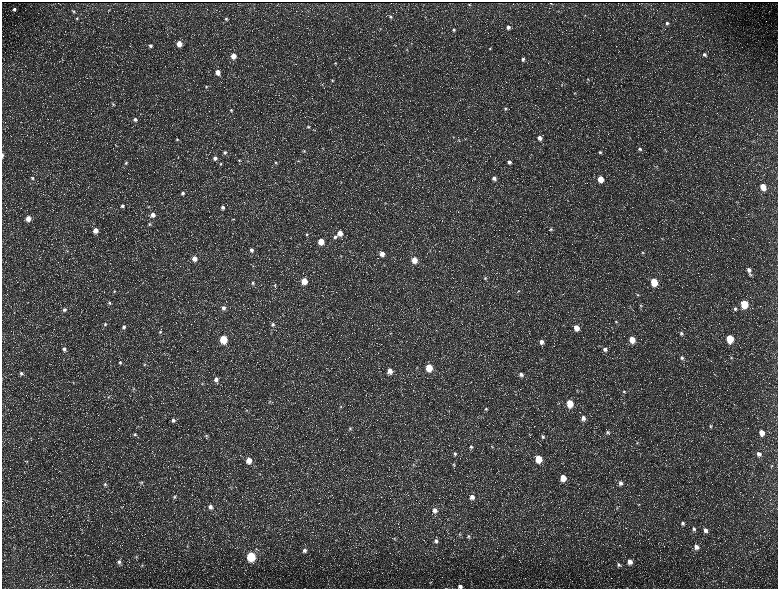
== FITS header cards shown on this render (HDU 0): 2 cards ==
NAXIS1  =                 1552 / length of data axis 1
NAXIS2  =                 1173 / length of data axis 2

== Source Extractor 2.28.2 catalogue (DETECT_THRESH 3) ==
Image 1552 x 1173 px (HDU 0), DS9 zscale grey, zoomed out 1/2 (1 PNG px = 2 x 2 image px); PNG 780 x 591 px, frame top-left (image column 1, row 1173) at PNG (2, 2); no overlay
Background 216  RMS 9.7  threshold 29.2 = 3 sigma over >= 5 px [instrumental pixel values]
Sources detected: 229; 38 cannot appear on this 1/2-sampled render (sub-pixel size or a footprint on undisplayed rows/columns) and are not listed; the other 191 listed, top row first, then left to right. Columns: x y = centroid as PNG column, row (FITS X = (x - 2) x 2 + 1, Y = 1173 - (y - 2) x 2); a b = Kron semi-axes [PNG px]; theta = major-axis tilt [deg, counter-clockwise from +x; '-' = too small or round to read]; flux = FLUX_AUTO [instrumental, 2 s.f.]
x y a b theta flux
551 3 2 1 - 1100
469 5 2 2 - 1500
14 9 4 3 - 4200
109 10 4 2 - 1500
74 11 4 4 - 2400
585 15 4 3 - 1300
390 17 4 4 - 3200
77 18 5 4 - 2800
226 19 4 3 - 3000
667 23 4 4 - 4000
508 27 5 5 - 7000
380 28 3 2 - 1000
454 30 4 4 - 3500
411 43 4 3 - 1300
179 44 4 4 - 23000
150 46 4 4 - 4900
490 48 4 4 - 2700
407 50 4 3 - 1800
704 54 5 4 - 5100
233 56 4 4 - 22000
349 58 3 2 - 880
523 59 4 4 - 5000
335 63 4 3 - 1800
13 64 3 2 - 1200
218 72 4 4 - 15000
588 79 4 3 - 1800
332 80 4 3 - 2000
562 84 4 3 - 1700
206 87 4 4 - 2500
575 93 4 3 - 2000
113 104 6 4 -59 3600
505 109 5 5 - 4000
231 110 4 4 - 2800
135 119 5 5 - 6700
308 127 5 4 - 2700
314 130 3 2 - 980
587 136 3 3 - 1100
539 138 5 5 - 11000
177 139 5 4 - 3200
458 139 3 2 - 1300
116 145 3 3 - 1300
640 149 5 4 - 4800
665 150 3 3 - 1600
304 151 4 4 - 2300
225 152 5 5 - 4700
600 152 5 4 - 3700
2 155 5 2 - 3300
215 158 5 5 - 6300
239 160 4 3 - 1800
247 160 3 2 - 990
298 161 4 3 - 1900
509 162 5 5 - 6300
126 163 4 4 - 2800
275 163 4 4 - 2400
221 164 4 4 - 2400
657 166 4 3 - 1900
32 178 4 4 - 2800
494 178 5 4 - 8900
600 179 5 4 - 33000
763 187 5 4 - 36000
183 193 5 4 - 4900
737 202 3 2 - 1000
122 206 4 4 - 4400
149 207 3 2 - 1300
222 207 5 5 - 6700
153 215 5 5 - 13000
28 218 5 4 - 21000
233 219 5 3 - 2100
149 224 4 4 - 2500
551 229 5 5 - 3900
95 230 5 4 - 18000
340 233 5 4 - 20000
307 234 4 4 - 3100
335 237 5 5 - 5100
321 241 5 4 - 32000
251 250 5 5 - 7400
67 251 3 3 - 1500
643 253 5 4 - 3000
382 254 5 5 - 16000
341 256 4 3 - 1700
194 259 5 5 - 16000
414 260 5 4 - 29000
384 265 4 3 - 1600
253 266 3 2 - 1300
749 270 8 4 -73 9800
485 278 5 4 - 3300
304 281 5 4 - 41000
654 282 5 4 - 66000
253 283 4 4 - 3300
275 285 5 4 - 2500
494 287 3 2 - 830
114 291 4 4 - 2200
518 291 4 4 - 2100
638 294 4 4 - 2200
109 303 4 4 - 2900
744 304 5 4 - 90000
641 306 4 4 - 2300
223 308 5 5 - 7300
735 309 5 5 - 4400
64 310 5 5 - 4900
616 322 5 4 - 2700
105 324 5 4 - 3600
273 324 6 5 - 5600
124 327 5 5 - 5800
576 328 5 4 - 23000
160 332 5 4 - 3000
391 333 4 2 - 1500
681 333 5 4 - 3800
223 339 5 4 - 93000
730 339 5 4 - 75000
632 340 5 4 - 31000
541 342 5 4 - 10000
64 349 5 5 - 6100
605 349 6 5 - 7700
682 358 5 5 - 5600
731 358 5 4 - 2800
120 362 5 4 - 3800
144 364 5 3 - 2400
429 367 5 4 - 63000
417 368 4 3 - 2200
390 371 6 5 - 16000
21 373 5 5 - 5000
521 374 5 5 - 7600
216 379 6 5 - 9700
73 383 5 2 - 1100
202 384 5 3 - 2400
133 388 5 4 - 2500
577 391 5 2 - 1700
624 391 5 5 - 3900
108 397 4 3 - 1400
270 402 5 4 - 2800
570 403 5 4 - 52000
624 403 4 3 - 1600
340 407 5 4 - 3500
486 409 4 4 - 2800
246 410 4 4 - 2200
583 418 6 5 - 11000
173 420 5 5 - 6600
711 426 6 5 - 4000
350 428 5 4 - 3300
594 431 4 2 - 1300
608 432 5 5 - 4200
762 433 5 4 - 21000
135 434 4 4 - 3200
206 436 6 4 -83 3300
543 437 5 5 - 4000
31 438 5 3 - 1900
637 442 6 4 -81 2900
471 447 6 5 - 5200
492 447 5 3 - 2000
455 454 5 5 - 4900
759 454 6 5 - 8800
539 459 5 4 - 52000
249 460 6 5 - 24000
26 461 5 3 - 2300
453 464 5 4 - 3400
414 465 6 3 -36 2700
771 465 4 4 - 2100
259 474 5 1 - 1200
563 478 5 4 - 32000
141 482 5 4 - 2600
620 483 6 6 - 8800
105 484 6 5 - 5300
231 487 5 3 - 1900
175 497 6 4 -89 3400
472 497 5 5 - 13000
639 505 4 3 - 2000
121 507 4 2 - 1100
210 507 6 5 - 8100
617 508 4 3 - 1900
435 510 6 6 - 11000
682 523 6 5 - 6200
694 529 6 5 - 6000
705 530 7 6 - 9300
459 534 5 4 - 2400
469 536 5 5 - 4000
394 539 5 4 - 2700
436 541 5 5 - 5900
188 546 5 4 - 2400
696 547 6 5 - 12000
14 548 5 3 - 1800
304 550 6 6 - 8000
251 556 5 5 - 160000
502 556 4 2 - 1400
136 557 5 3 - 2100
119 562 7 5 -55 6100
630 562 6 5 - 14000
142 565 4 3 - 1700
619 565 5 5 - 4800
430 582 5 4 - 2800
460 586 5 4 - 7300
At the frame edge (FLAGS 8, measured only in part): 2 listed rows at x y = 2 155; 460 586
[38 sub-pixel or undisplayed-footprint detections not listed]